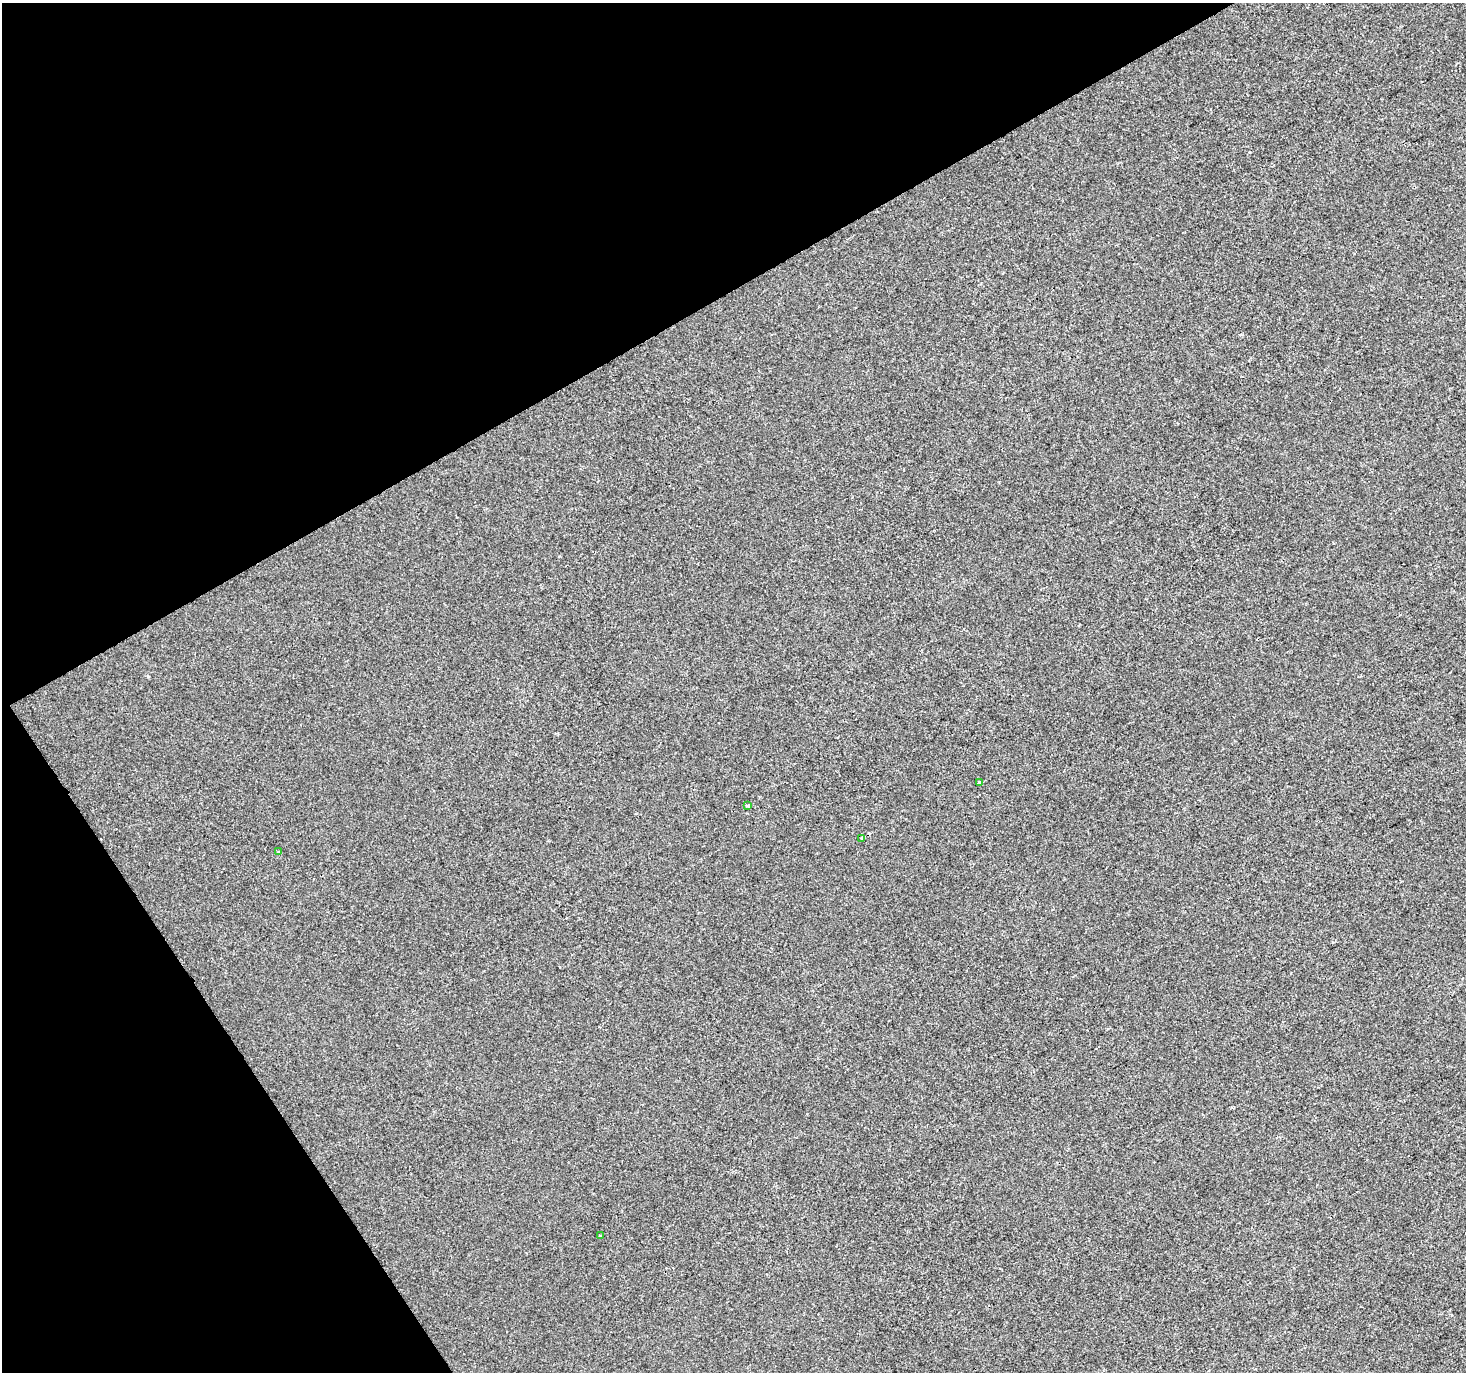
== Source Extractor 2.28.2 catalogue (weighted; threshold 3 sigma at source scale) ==
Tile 5 of 4 x 4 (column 1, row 2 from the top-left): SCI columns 4-1467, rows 2912-4281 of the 5861 x 5763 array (HDU 1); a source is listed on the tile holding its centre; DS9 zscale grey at full resolution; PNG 1468 x 1374 px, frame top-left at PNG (2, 3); each listed source drawn as its Kron ellipse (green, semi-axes under 4 px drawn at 4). Shown black and unused: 29% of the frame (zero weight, under 2 of 3 exposures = <1% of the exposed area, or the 3 px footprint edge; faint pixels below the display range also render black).
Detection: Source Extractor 2.28.2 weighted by HDU 2 'WHT'; one run over the whole footprint, this tile lists its part. Background 4.53e-05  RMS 0.0042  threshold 0.0189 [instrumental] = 3 sigma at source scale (4.5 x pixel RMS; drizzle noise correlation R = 1.50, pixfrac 1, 0.0396/0.0396 arcsec/px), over >= 5 px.
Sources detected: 5; all 5 listed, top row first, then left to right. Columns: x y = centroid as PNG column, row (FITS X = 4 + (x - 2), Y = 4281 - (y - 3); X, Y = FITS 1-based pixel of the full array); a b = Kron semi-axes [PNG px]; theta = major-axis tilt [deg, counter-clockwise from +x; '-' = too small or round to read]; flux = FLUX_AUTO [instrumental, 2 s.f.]
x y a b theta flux
979 783 3 3 - 4
747 805 4 3 - 2.2
862 838 4 3 - 3
278 852 3 3 - 0.33
600 1235 3 2 - 0.67